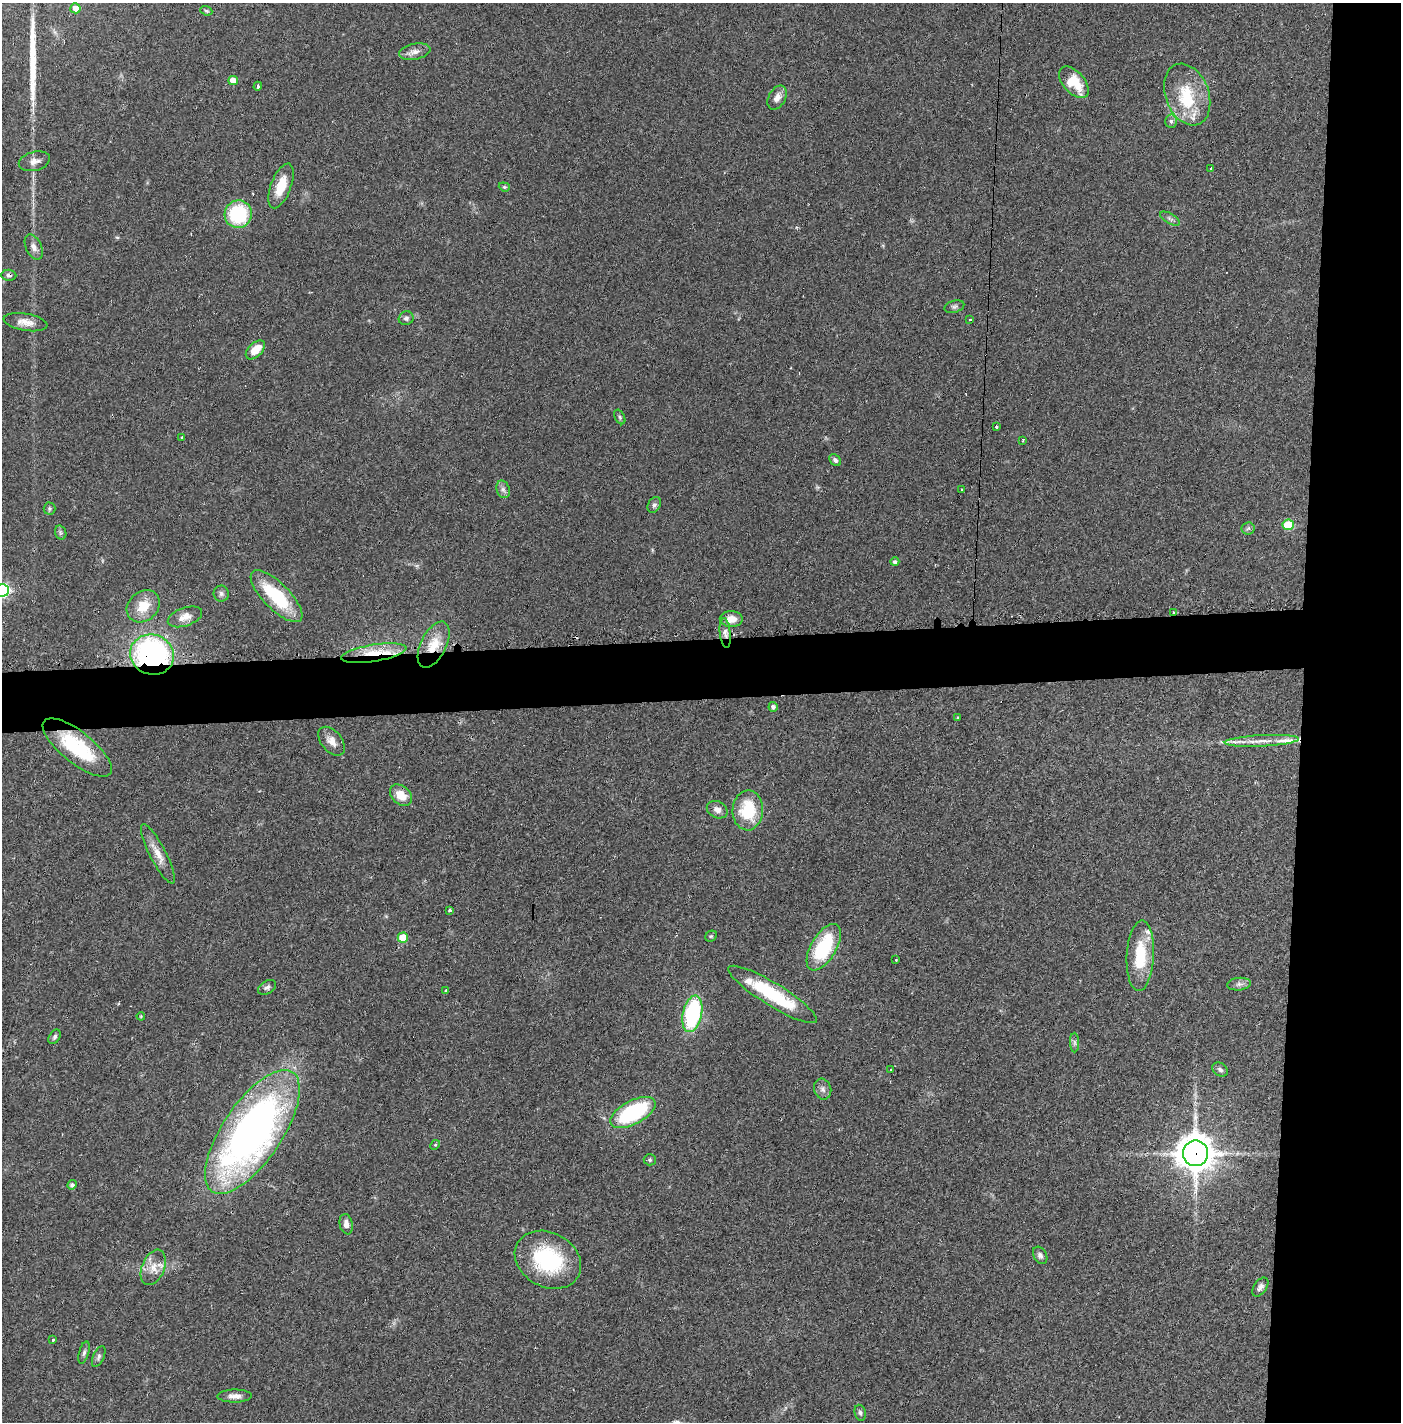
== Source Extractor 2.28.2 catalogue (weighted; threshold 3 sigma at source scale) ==
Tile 6 of 3 x 3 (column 3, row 2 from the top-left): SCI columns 2819-4217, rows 1422-2841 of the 4249 x 4272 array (HDU 1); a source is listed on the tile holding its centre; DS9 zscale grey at full resolution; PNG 1403 x 1424 px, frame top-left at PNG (2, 3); each listed source drawn as its Kron ellipse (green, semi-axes under 4 px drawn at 4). Shown black and unused: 11% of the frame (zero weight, under 2 of 3 exposures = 1% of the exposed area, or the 3 px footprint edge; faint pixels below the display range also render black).
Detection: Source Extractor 2.28.2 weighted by HDU 2 'WHT'; one run over the whole footprint, this tile lists its part. Background 0.0701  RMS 0.0061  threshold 0.0275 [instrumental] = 3 sigma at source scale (4.5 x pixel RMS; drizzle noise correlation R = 1.50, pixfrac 1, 0.05/0.05 arcsec/px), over >= 5 px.
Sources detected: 100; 1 inside a brighter object's white glare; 5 cosmic-ray / hot-pixel residue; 1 long thin detection or spike segment (spike, bleed or trail) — neither listed nor drawn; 5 inside a brighter listed object's ellipse — not listed separately; the other 88 listed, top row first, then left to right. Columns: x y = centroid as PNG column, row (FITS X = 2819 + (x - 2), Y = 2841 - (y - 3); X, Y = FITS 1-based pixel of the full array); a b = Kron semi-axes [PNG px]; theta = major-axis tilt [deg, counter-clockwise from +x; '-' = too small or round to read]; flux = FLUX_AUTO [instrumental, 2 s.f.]
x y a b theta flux
75 8 5 5 - 5.6
206 11 6 4 -21 0.84
415 52 16 8 11 3.8
233 80 5 4 - 6.8
1074 82 19 10 -48 18
258 86 4 3 - 3.1
1187 94 32 21 -69 26
777 98 13 8 61 4.4
1171 121 7 6 - 1.5
34 161 16 9 14 3.9
1211 169 3 3 - 1.5
281 186 23 10 69 13
504 187 6 4 -20 0.81
238 214 14 13 - 38
1170 219 11 5 -30 1.9
34 247 13 8 -65 3.5
9 275 7 5 -6 1.5
954 307 10 6 16 1.6
406 318 7 6 - 1.8
970 319 3 3 - 1.5
25 322 22 8 -9 5.7
255 350 12 6 44 9.1
620 417 8 5 -61 1.2
996 427 3 3 - 0.99
182 437 3 3 - 1.1
1023 440 3 2 - 0.54
835 460 6 5 - 1.5
503 489 9 6 -73 2.1
961 490 3 3 - 1.3
654 505 8 6 60 1.7
49 509 6 6 - 1.1
1288 525 5 5 - 28
1248 528 6 6 - 1.2
61 533 7 5 -72 1.1
895 562 4 4 - 1.6
2 590 7 6 - 120
221 593 8 7 - 1.9
276 596 34 13 -45 36
143 606 18 14 41 13
1174 612 4 3 - 1.2
185 617 18 9 19 6
731 619 11 8 0 6.6
725 633 15 5 -84 3.1
434 645 25 12 64 13
374 653 33 8 9 17
152 655 22 20 -18 140
773 707 5 4 - 1.7
958 718 3 3 - 0.95
332 741 17 10 -50 5
1262 741 37 5 3 9.1
77 747 42 16 -39 40
401 795 12 9 -44 9.2
717 810 11 8 -27 3.6
748 810 20 15 87 27
158 854 33 8 -63 8
450 910 3 3 - 2.4
711 936 6 5 - 0.93
403 938 5 5 - 14
824 947 26 12 59 41
1140 956 35 13 87 26
896 960 3 2 - 0.95
1239 984 12 6 6 2.5
267 987 10 6 32 1.8
446 991 3 3 - 2.1
773 994 51 11 -32 40
692 1014 18 9 78 68
141 1016 4 3 - 0.59
54 1037 8 5 58 1.4
1075 1043 10 4 -90 1.4
1220 1069 8 6 -33 1.8
891 1070 3 3 - 0.98
823 1089 11 8 -73 2.7
633 1112 25 12 28 59
252 1132 72 29 56 340
435 1145 5 4 - 0.71
1195 1153 13 12 - 1300
650 1160 6 5 - 1
72 1185 5 4 - 1.7
346 1224 10 6 -79 3.5
1040 1255 9 6 -59 2.3
548 1260 35 27 -29 53
153 1267 18 11 67 7.5
1260 1287 11 6 53 2.3
53 1340 3 3 - 1.7
84 1353 11 5 74 1.6
99 1357 11 5 67 1.7
235 1396 17 6 1 4.2
860 1413 8 5 -79 1.3
Overlapping masked pixels (flux is a lower limit): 7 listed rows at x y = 9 275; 725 633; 434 645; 374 653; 152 655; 77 747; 1195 1153
Isophote crosses this tile's border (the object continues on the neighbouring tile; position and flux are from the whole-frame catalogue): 1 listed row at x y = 2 590